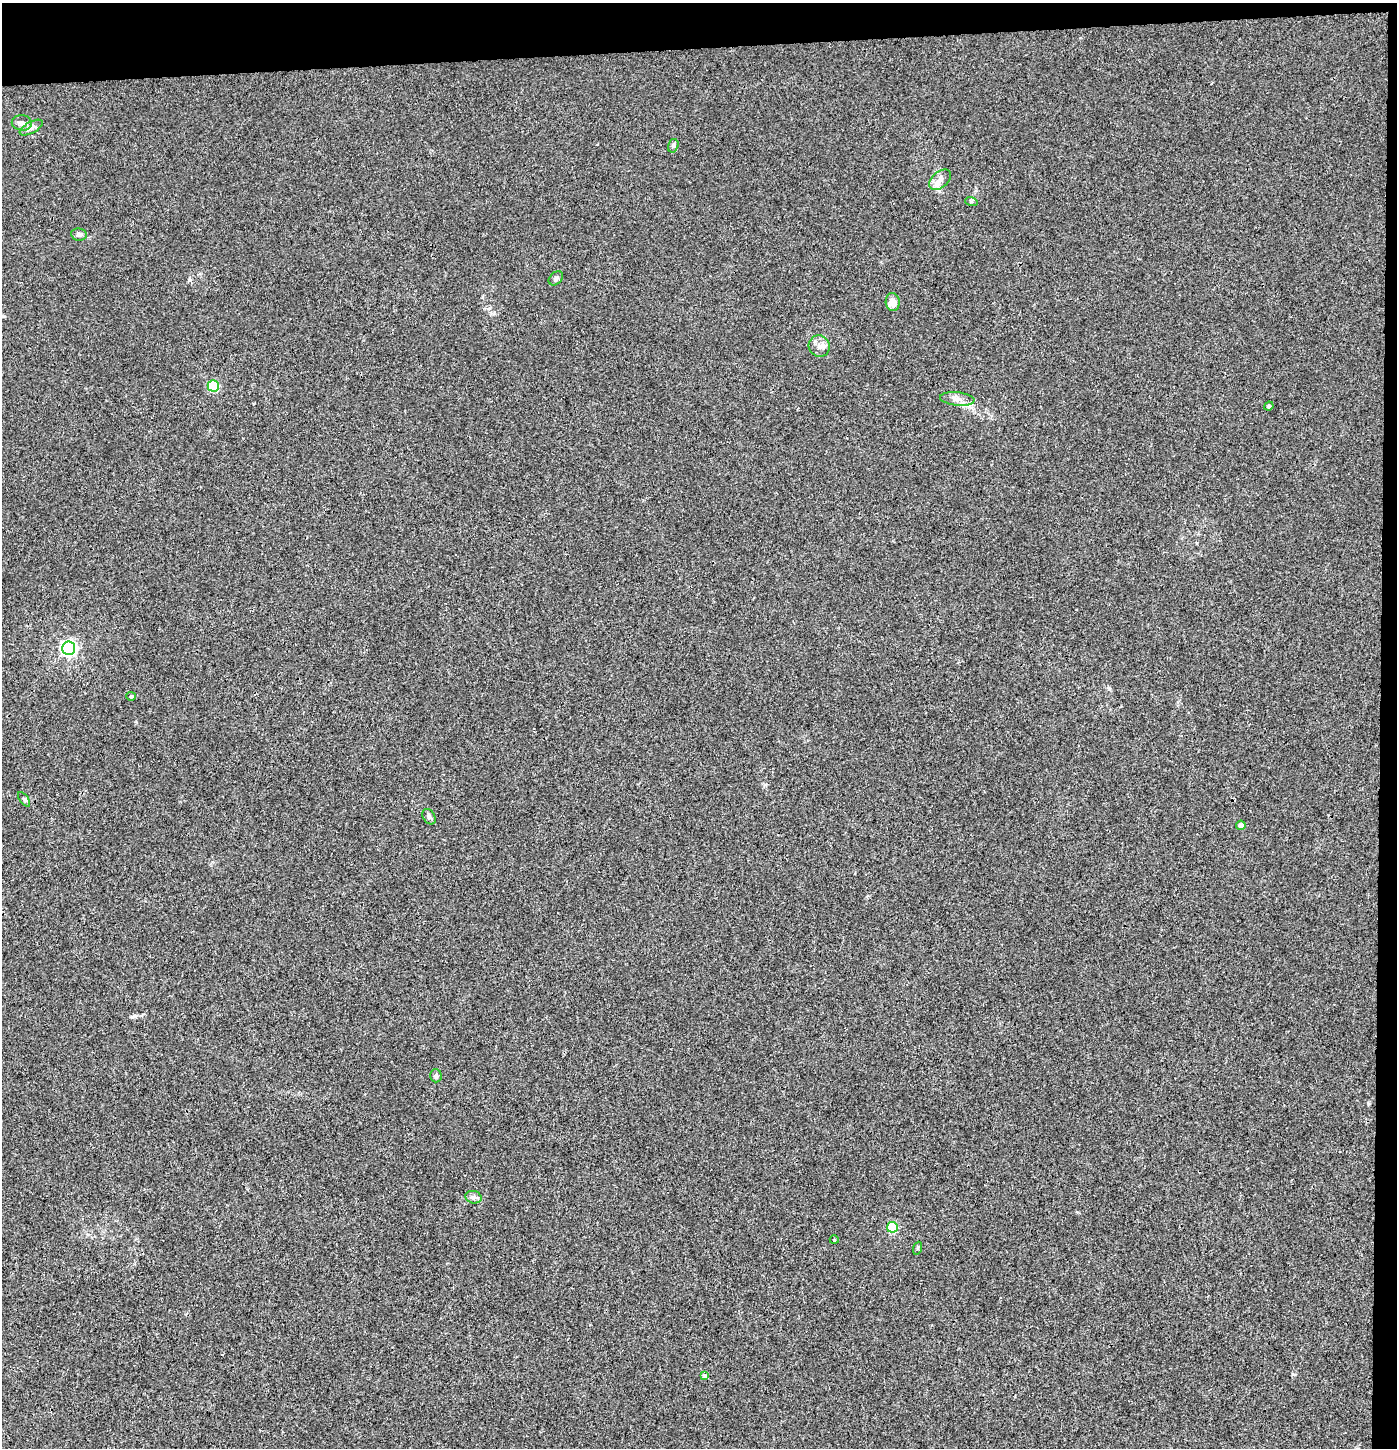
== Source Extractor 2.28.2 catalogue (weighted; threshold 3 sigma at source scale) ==
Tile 3 of 3 x 3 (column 3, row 1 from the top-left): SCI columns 2791-4185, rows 2948-4393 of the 4192 x 4448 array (HDU 1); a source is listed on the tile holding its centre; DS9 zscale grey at full resolution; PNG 1399 x 1450 px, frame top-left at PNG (2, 3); each listed source drawn as its Kron ellipse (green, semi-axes under 4 px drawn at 4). Shown black and unused: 4% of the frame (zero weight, under 3 of 4 exposures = <1% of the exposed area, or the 3 px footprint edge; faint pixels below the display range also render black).
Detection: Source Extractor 2.28.2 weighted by HDU 2 'WHT'; one run over the whole footprint, this tile lists its part. Background 0.00387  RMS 0.0032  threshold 0.0145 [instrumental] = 3 sigma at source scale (4.5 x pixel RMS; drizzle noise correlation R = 1.50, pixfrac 1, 0.0396/0.0396 arcsec/px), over >= 5 px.
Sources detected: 23; all 23 listed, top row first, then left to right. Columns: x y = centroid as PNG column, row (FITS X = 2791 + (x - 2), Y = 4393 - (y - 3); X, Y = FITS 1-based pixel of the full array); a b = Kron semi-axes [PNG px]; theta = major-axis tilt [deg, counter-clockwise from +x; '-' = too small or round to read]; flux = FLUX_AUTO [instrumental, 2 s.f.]
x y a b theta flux
22 123 10 7 -8 1.3
31 128 13 5 29 1.2
673 146 7 5 74 0.65
940 180 13 8 40 2.1
971 201 6 4 -18 0.44
79 235 8 6 -9 0.78
556 278 8 6 44 0.68
893 302 9 7 -84 2.9
819 346 11 10 - 2.1
213 386 5 5 - 18
957 399 17 6 -6 2.1
1269 406 5 4 - 0.61
69 648 7 6 - 87
131 696 5 4 - 0.39
24 799 8 4 -54 0.48
429 817 8 6 -57 0.8
1241 825 5 4 - 1.6
436 1076 6 5 - 0.81
473 1197 8 6 -14 0.95
892 1227 5 5 - 18
834 1240 4 4 - 0.32
918 1248 7 4 71 0.44
705 1376 4 4 - 1
Unlisted compact peaks at least as high as the median listed source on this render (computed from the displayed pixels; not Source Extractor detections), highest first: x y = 134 1016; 189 280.